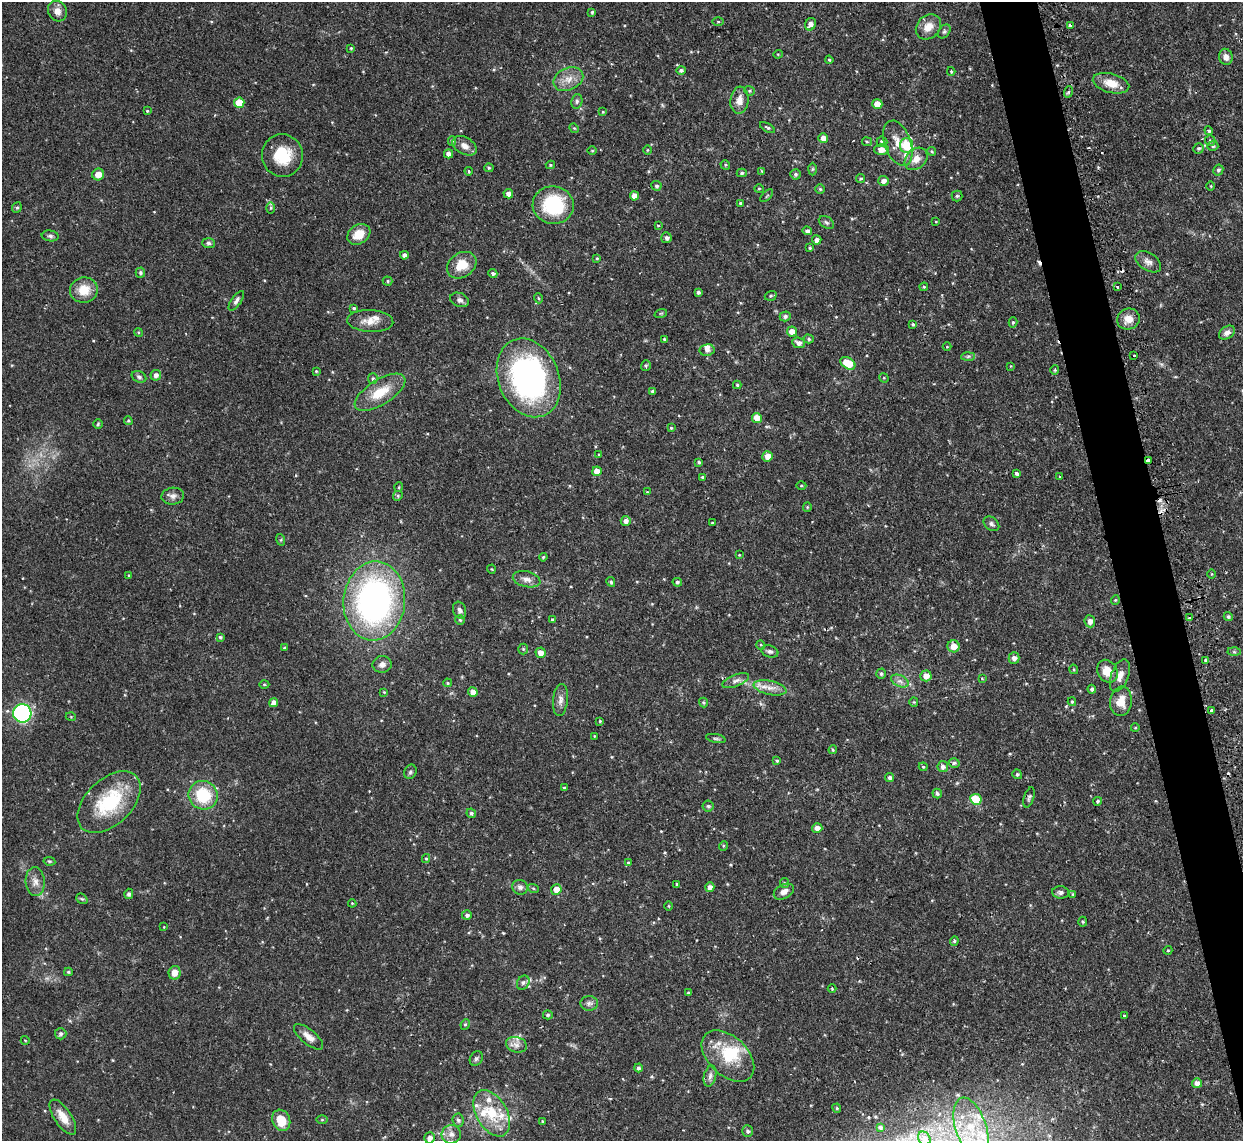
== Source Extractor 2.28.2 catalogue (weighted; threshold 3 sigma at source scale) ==
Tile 6 of 4 x 4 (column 2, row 2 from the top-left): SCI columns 1246-2486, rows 2423-3561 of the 5000 x 4970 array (HDU 1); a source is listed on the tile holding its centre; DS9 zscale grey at full resolution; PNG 1245 x 1143 px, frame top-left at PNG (2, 2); each listed source drawn as its Kron ellipse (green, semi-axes under 4 px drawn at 4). Shown black and unused: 4% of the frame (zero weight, under 2 of 3 exposures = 2% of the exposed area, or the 3 px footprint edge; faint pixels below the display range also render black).
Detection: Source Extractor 2.28.2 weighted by HDU 2 'WHT'; one run over the whole footprint, this tile lists its part. Background 0.0761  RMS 0.0042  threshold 0.019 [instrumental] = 3 sigma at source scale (4.5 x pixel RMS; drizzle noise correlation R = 1.50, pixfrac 1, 0.05/0.05 arcsec/px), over >= 5 px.
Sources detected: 284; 1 inside a brighter object's white glare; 4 cosmic-ray / hot-pixel residue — neither listed nor drawn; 9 inside a brighter listed object's ellipse — not listed separately; the other 270 listed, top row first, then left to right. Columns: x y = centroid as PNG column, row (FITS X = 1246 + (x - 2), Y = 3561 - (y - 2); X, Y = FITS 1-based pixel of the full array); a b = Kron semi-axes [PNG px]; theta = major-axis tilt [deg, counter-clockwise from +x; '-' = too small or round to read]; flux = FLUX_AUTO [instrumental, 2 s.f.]
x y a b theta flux
57 11 10 9 - 3.1
592 12 3 3 - 0.64
718 22 6 4 -1 0.47
810 24 6 5 - 2.2
1070 25 4 3 - 0.75
928 27 14 11 43 5.1
944 31 8 5 50 0.81
351 48 4 4 - 0.48
778 54 4 4 - 0.44
1226 57 8 6 -77 2.6
829 60 4 3 - 0.54
681 70 4 4 - 0.97
951 71 4 3 - 0.47
568 79 15 11 24 4.7
1111 83 18 9 -15 6
749 91 5 4 - 0.61
1068 92 6 3 69 0.64
739 100 13 9 83 3.9
577 101 7 5 77 0.91
239 103 5 5 - 9.3
877 104 5 5 - 5.4
147 111 4 4 - 0.47
603 112 3 3 - 0.36
574 128 5 4 - 0.45
767 128 8 4 -30 0.69
1209 131 4 4 - 0.66
823 138 5 5 - 2.8
452 141 5 4 - 0.72
1210 141 5 5 - 0.83
867 142 5 4 - 0.49
882 142 5 5 - 1.4
898 143 24 13 -70 7.2
907 145 7 6 - 20
464 146 13 8 -30 2.8
1213 146 5 4 - 0.77
1199 148 5 5 - 0.83
647 150 4 3 - 0.34
881 150 7 5 -1 3.3
592 151 5 3 - 0.4
932 151 5 4 - 0.5
448 154 4 4 - 2.2
282 156 21 20 - 14
916 159 13 9 42 4.4
550 165 4 3 - 0.57
725 165 5 4 - 0.56
489 168 5 4 - 0.63
812 169 6 4 88 0.53
1218 170 5 5 - 0.86
469 171 4 3 - 0.49
762 171 4 3 - 0.42
742 173 5 4 - 0.72
98 174 6 6 - 3.8
795 174 5 5 - 0.85
861 179 4 4 - 0.6
883 181 5 5 - 1.9
656 186 5 5 - 0.89
1211 186 4 3 - 0.36
759 189 5 4 - 0.53
820 189 5 4 - 0.58
508 194 5 4 - 2.2
634 196 4 4 - 3.2
767 196 8 3 45 0.41
957 196 5 5 - 0.78
740 203 3 3 - 0.51
553 205 20 19 - 27
17 208 5 4 - 0.68
271 208 6 4 89 0.61
826 222 8 5 -31 0.95
936 222 4 3 - 0.33
658 225 4 2 - 0.32
807 231 5 4 - 1.1
359 234 12 9 32 6
50 236 8 5 -7 1
666 238 5 5 - 1.2
817 240 5 4 - 1.5
208 243 6 5 - 0.84
810 248 3 3 - 0.57
404 255 4 4 - 1.8
597 258 4 4 - 0.43
1148 262 14 8 -32 2.5
462 265 16 12 33 7.4
140 272 5 5 - 0.73
493 274 4 4 - 0.84
388 281 5 4 - 0.52
1117 286 3 2 - 1
924 287 4 4 - 0.47
84 290 14 12 10 7.5
698 292 4 4 - 0.97
771 296 6 4 20 0.65
538 298 5 3 - 0.42
459 300 10 7 -24 1.5
236 301 11 5 55 1.3
354 308 4 3 - 0.55
661 313 6 4 18 0.56
785 316 5 5 - 1.1
1128 319 11 10 - 4.3
370 321 23 11 -3 5
1013 322 5 4 - 0.64
913 324 4 4 - 0.62
138 332 4 3 - 0.41
792 332 5 5 - 3.7
1227 333 9 6 35 1.7
664 339 3 3 - 0.47
809 339 5 4 - 0.69
799 343 6 5 - 1.7
947 347 4 3 - 0.31
707 350 7 6 - 1.4
968 356 7 4 2 0.81
1134 356 3 2 - 0.54
848 363 8 5 -32 10
646 366 5 5 - 0.54
1010 366 4 3 - 0.26
1055 370 4 4 - 0.47
316 371 4 4 - 0.45
156 375 5 5 - 1.8
139 377 8 5 -27 1
373 378 5 5 - 0.69
529 378 41 30 -67 110
884 378 5 4 - 0.41
737 385 4 4 - 0.56
653 391 4 4 - 1.2
380 392 29 12 32 11
757 418 5 5 - 4.8
128 421 4 3 - 0.46
98 424 5 4 - 0.56
671 428 3 3 - 0.56
599 455 4 3 - 0.41
767 456 5 5 - 3.3
1148 461 3 3 - 5.2
699 462 4 3 - 0.7
597 471 5 5 - 4.3
1017 473 4 3 - 1.9
703 477 4 4 - 0.71
1060 477 3 2 - 0.45
801 486 5 3 - 0.45
399 487 5 3 - 0.35
647 492 4 3 - 0.32
173 496 11 8 5 2.2
398 496 5 4 - 0.61
807 507 4 4 - 0.47
626 521 5 5 - 1.8
712 523 3 3 - 0.4
991 524 9 6 -40 1.1
281 540 6 4 -73 0.49
739 555 3 3 - 0.29
543 557 4 3 - 0.46
491 569 4 3 - 0.34
1212 574 4 3 - 0.32
129 576 4 3 - 0.46
527 579 14 7 -14 2.6
611 582 5 4 - 0.79
677 582 5 4 - 0.9
1115 600 5 4 - 0.47
374 601 39 31 84 130
460 610 8 6 -72 1.5
1228 617 4 4 - 0.68
1189 618 3 3 - 0.83
460 620 5 5 - 0.63
552 620 4 3 - 0.54
1090 621 6 5 - 2.1
220 637 4 4 - 0.65
761 645 5 3 - 0.4
953 646 6 6 - 4.2
285 648 4 3 - 0.67
523 649 5 5 - 0.56
770 651 8 6 -17 1.3
1234 652 6 4 -2 0.68
540 653 5 5 - 2.9
1014 658 5 5 - 1.8
1206 661 3 3 - 0.77
382 664 9 8 - 2
1074 669 5 3 - 0.45
1107 671 12 9 -57 6
881 674 5 5 - 0.78
926 676 5 5 - 3.2
1120 676 17 8 69 3.7
982 678 4 2 - 0.32
736 681 14 6 21 2
900 681 9 5 -24 1.6
447 683 4 4 - 0.55
264 684 5 3 - 0.44
770 688 17 7 -12 3.8
1092 689 4 4 - 1.2
384 692 4 3 - 0.36
473 692 5 4 - 3
560 700 16 7 84 2.4
1121 701 15 11 85 5.4
914 702 4 4 - 0.44
1072 702 4 3 - 0.59
273 703 4 4 - 2
703 703 5 4 - 0.56
1211 710 3 3 - 1.6
22 713 9 9 - 78
71 717 5 3 - 0.37
600 721 4 3 - 0.45
1135 728 4 3 - 0.35
594 736 4 3 - 0.39
716 738 10 4 -11 0.82
833 750 4 4 - 0.56
777 761 4 4 - 0.62
954 763 5 4 - 0.85
923 767 4 3 - 0.46
943 767 5 5 - 1.7
410 772 7 6 - 0.88
1017 774 5 4 - 0.76
890 778 4 4 - 1.3
564 788 3 3 - 0.67
937 794 5 4 - 0.9
203 795 15 14 - 18
1029 797 10 5 71 0.95
976 799 6 5 - 13
1098 801 4 4 - 0.71
109 802 38 22 44 28
708 806 5 5 - 0.73
471 813 5 4 - 0.77
817 828 5 4 - 2.4
723 846 5 3 - 0.44
426 858 4 4 - 0.46
49 861 6 4 -11 0.54
629 863 4 3 - 0.98
35 882 14 9 -86 3.2
785 883 5 4 - 0.58
677 884 4 3 - 0.4
520 887 8 7 - 1.6
710 887 5 4 - 2.1
533 888 5 3 - 0.46
556 889 5 5 - 4.3
784 892 11 7 28 2.7
1061 892 8 6 -5 1.5
129 894 5 4 - 1.1
1073 894 4 4 - 0.47
82 899 6 4 -40 0.65
352 903 4 4 - 0.4
669 906 5 3 - 0.41
467 915 5 4 - 1.1
1083 922 5 4 - 0.58
164 927 4 2 - 0.27
954 941 4 4 - 0.57
1168 950 4 3 - 0.35
68 972 4 3 - 0.58
174 973 7 6 - 3.3
523 983 7 6 - 1
832 989 4 3 - 0.36
688 993 4 4 - 0.44
589 1003 9 7 3 1.4
548 1015 5 4 - 0.68
1124 1016 3 3 - 0.41
465 1024 5 4 - 0.61
61 1034 6 5 - 1
309 1037 18 7 -39 3.4
25 1040 4 3 - 0.3
516 1045 11 7 -17 2.3
728 1056 31 19 -43 17
476 1059 8 6 57 0.97
638 1068 4 4 - 1
710 1076 11 6 75 1.7
1197 1083 5 4 - 2.2
837 1108 5 4 - 0.53
492 1113 25 15 -60 14
63 1117 20 8 -56 5.7
281 1120 11 8 -68 7
322 1120 5 3 - 0.41
458 1120 6 5 - 0.9
542 1122 3 3 - 0.55
880 1127 3 3 - 0.71
971 1128 31 15 -72 20
748 1131 5 5 - 0.92
451 1134 9 9 - 2.6
430 1138 5 5 - 2.1
924 1138 7 5 -57 1.2
Overlapping masked pixels (flux is a lower limit): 1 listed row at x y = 1148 461
Isophote crosses this tile's border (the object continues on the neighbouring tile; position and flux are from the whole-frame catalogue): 1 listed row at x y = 430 1138